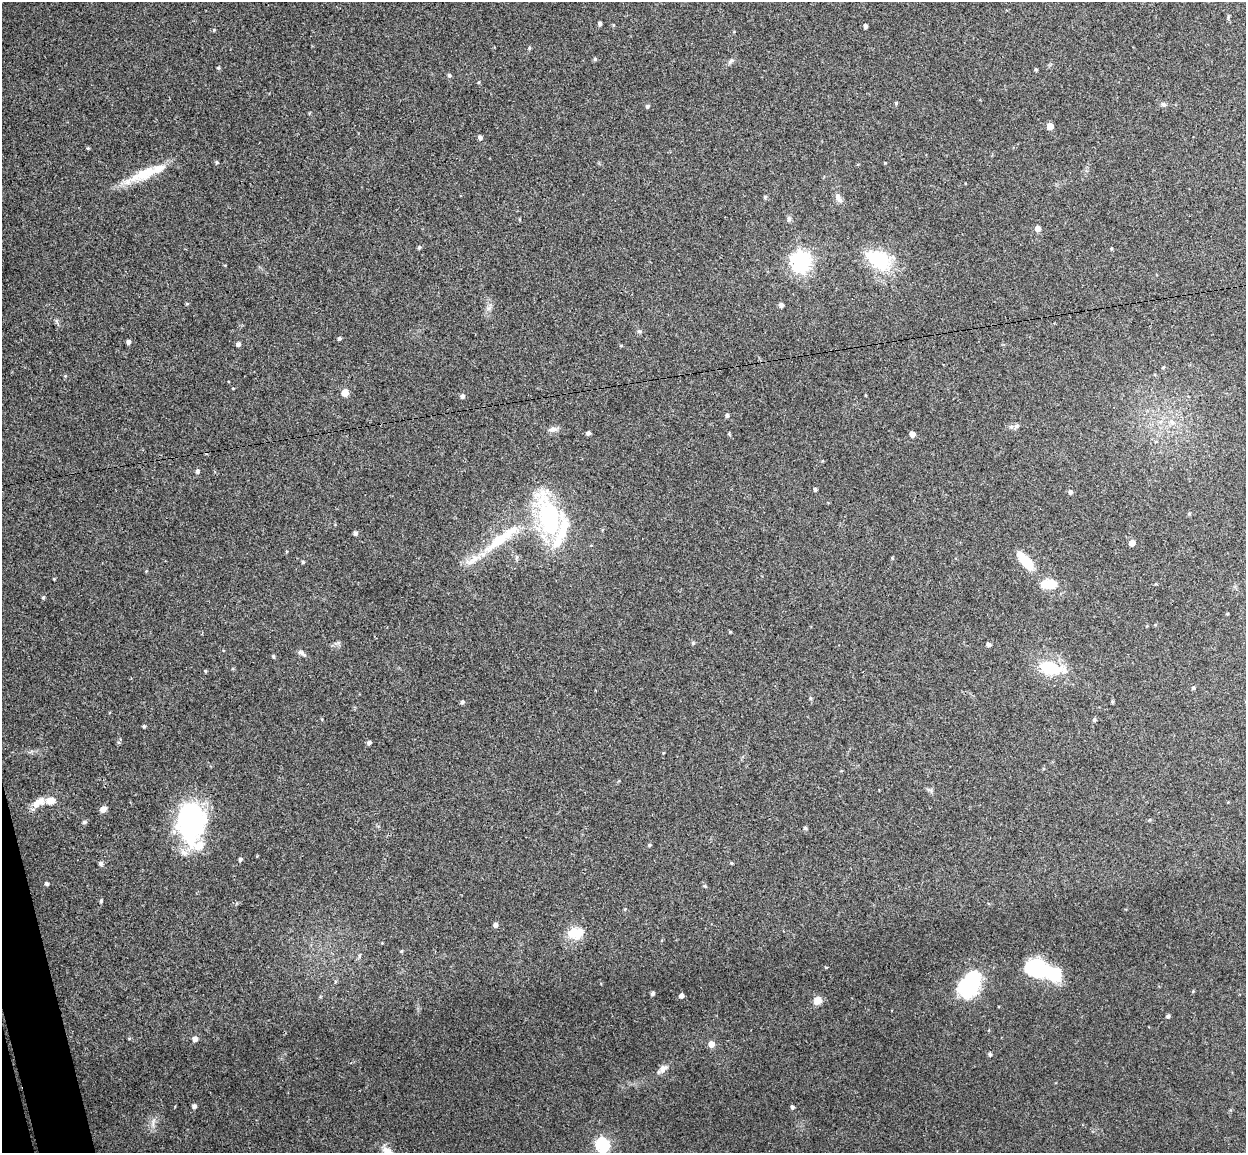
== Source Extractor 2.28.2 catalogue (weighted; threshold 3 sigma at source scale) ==
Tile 7 of 4 x 4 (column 3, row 2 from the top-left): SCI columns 2543-3786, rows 2456-3606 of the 5086 x 5028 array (HDU 1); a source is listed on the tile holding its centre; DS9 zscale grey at full resolution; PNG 1248 x 1155 px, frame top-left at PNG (2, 2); no overlay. Shown black and unused: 1% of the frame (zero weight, under 3 of 4 exposures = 5% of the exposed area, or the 3 px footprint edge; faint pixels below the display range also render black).
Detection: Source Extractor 2.28.2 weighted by HDU 2 'WHT'; one run over the whole footprint, this tile lists its part. Background 0.0743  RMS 0.0078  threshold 0.035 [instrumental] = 3 sigma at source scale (4.5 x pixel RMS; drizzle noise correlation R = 1.50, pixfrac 1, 0.05/0.05 arcsec/px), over >= 5 px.
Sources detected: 111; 2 inside a brighter object's white glare — not listed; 4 inside a brighter listed object's ellipse — not listed separately; the other 105 listed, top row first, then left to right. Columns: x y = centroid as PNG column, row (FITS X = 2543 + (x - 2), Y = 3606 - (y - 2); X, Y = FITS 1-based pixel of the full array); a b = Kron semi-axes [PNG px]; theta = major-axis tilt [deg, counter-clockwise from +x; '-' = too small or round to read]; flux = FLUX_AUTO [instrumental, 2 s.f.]
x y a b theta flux
600 23 4 4 - 1.8
865 26 4 4 - 2.1
214 30 5 4 - 0.84
529 48 5 4 - 0.94
595 59 5 4 - 1.3
731 61 9 3 45 1.6
218 68 5 4 - 1
1036 69 3 3 - 1.1
449 75 5 5 - 1.4
479 82 4 3 - 0.67
896 103 4 4 - 0.85
1163 104 7 5 -17 1.7
647 106 5 5 - 1.4
1050 126 5 5 - 11
480 137 5 4 - 2.2
217 162 5 4 - 1.1
885 163 4 3 - 0.56
145 173 51 13 25 26
765 197 5 5 - 1.1
838 198 15 6 -60 3.7
789 219 8 5 81 1.8
1038 228 5 5 - 5.5
419 247 5 4 - 1.3
879 260 34 22 -28 39
801 261 7 7 - 400
781 305 4 4 - 2.8
639 331 7 5 6 1.3
339 338 4 4 - 1.3
128 342 4 4 - 2.6
238 344 4 4 - 2.5
621 346 5 3 - 0.76
1163 367 5 4 - 0.86
65 376 4 4 - 0.73
345 393 6 5 - 8.4
462 396 5 4 - 2.2
727 415 5 4 - 1.7
1171 422 7 7 - 3.3
1016 426 6 6 - 1.7
552 429 12 7 11 3.4
588 433 4 4 - 2.2
912 434 5 4 - 4.3
197 471 6 5 - 1.7
815 489 5 4 - 1.2
1070 492 6 5 - 2
1189 513 5 4 - 0.94
549 517 52 25 -76 97
355 533 5 4 - 1.7
501 539 64 13 37 44
1132 543 5 5 - 7
892 558 5 3 - 0.67
1025 561 26 10 -50 19
303 562 4 4 - 1.1
54 579 3 3 - 0.63
1050 584 17 11 2 15
43 597 5 4 - 1
1227 614 4 3 - 0.64
730 632 4 3 - 0.7
338 643 7 4 19 1.5
693 643 5 5 - 1.1
988 644 5 4 - 2.2
302 653 13 5 -38 2.7
273 656 4 4 - 1
1051 668 34 16 -8 29
205 671 4 3 - 0.93
1193 688 4 4 - 1.4
811 698 5 4 - 1
1112 701 6 4 -73 0.82
462 702 4 4 - 1.8
1094 720 5 4 - 1.4
144 726 4 3 - 1
369 743 5 4 - 2.2
38 802 19 9 33 8.3
103 809 6 6 - 5
1150 820 4 4 - 0.88
84 822 5 5 - 1.2
191 822 39 26 -89 130
805 828 4 4 - 1.2
649 845 5 4 - 0.96
240 859 5 4 - 1.5
101 863 5 5 - 2.1
731 863 4 4 - 0.74
47 883 4 4 - 1.7
705 886 5 4 - 0.91
101 901 5 4 - 0.95
625 909 5 3 - 0.72
495 925 5 5 - 3
575 933 21 14 7 14
401 951 4 3 - 0.82
826 967 5 3 - 0.64
1036 968 17 12 -8 82
970 985 32 21 58 52
1193 991 5 3 - 0.67
652 993 4 4 - 1.8
681 996 5 4 - 2.7
817 1001 9 8 - 6.7
1168 1016 4 4 - 1.6
195 1039 5 5 - 4.1
711 1044 5 5 - 6.3
990 1054 5 4 - 1.4
663 1069 15 8 38 4.8
194 1106 4 4 - 2.4
792 1107 5 4 - 1.7
153 1123 12 2 90 2
603 1145 6 6 - 130
387 1151 17 8 -30 5.6
Isophote crosses this tile's border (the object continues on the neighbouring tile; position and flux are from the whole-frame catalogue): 2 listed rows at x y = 603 1145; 387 1151